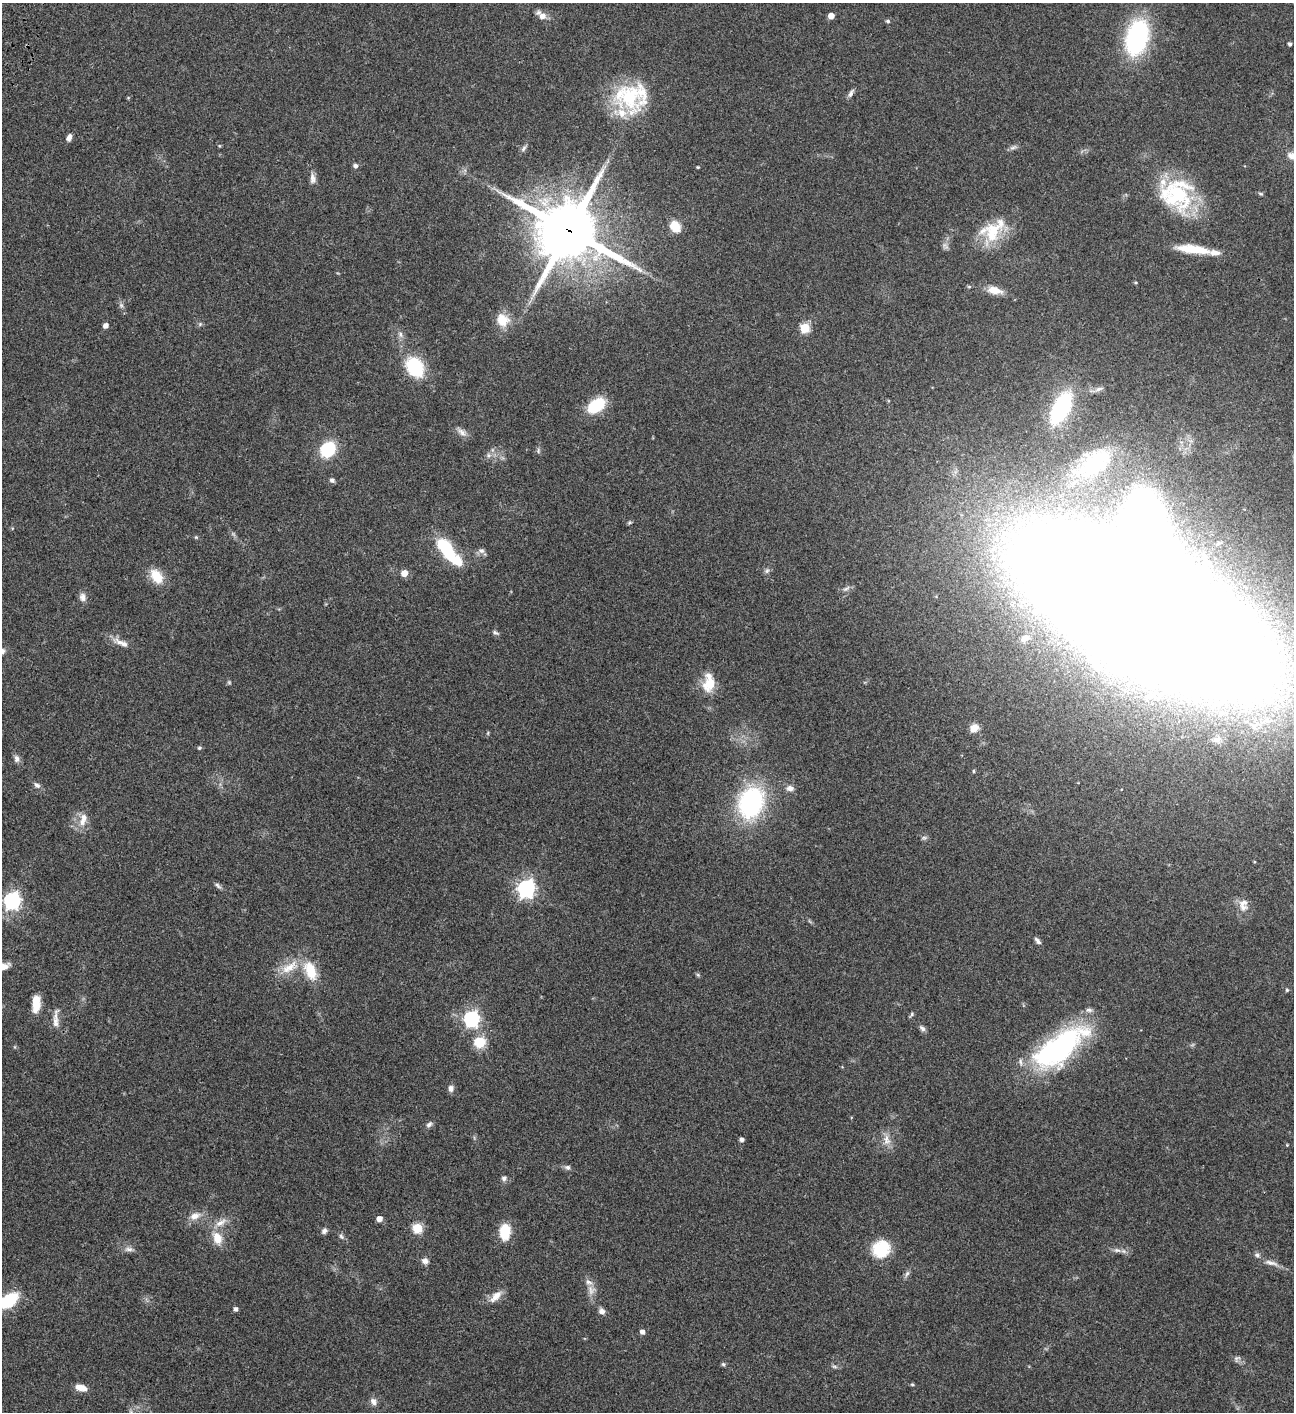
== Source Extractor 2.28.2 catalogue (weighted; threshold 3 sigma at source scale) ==
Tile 11 of 4 x 4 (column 3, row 3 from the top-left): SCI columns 3090-4381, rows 1613-3022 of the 6051 x 6048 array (HDU 1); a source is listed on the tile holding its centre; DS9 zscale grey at full resolution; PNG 1296 x 1414 px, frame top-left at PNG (2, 3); no overlay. Shown black and unused: <1% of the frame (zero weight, under 3 of 4 exposures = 13% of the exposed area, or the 3 px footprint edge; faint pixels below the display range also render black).
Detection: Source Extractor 2.28.2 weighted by HDU 2 'WHT'; one run over the whole footprint, this tile lists its part. Background 0.0643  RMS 0.0059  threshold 0.0264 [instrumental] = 3 sigma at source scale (4.5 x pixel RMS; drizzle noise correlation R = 1.50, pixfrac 1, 0.05/0.05 arcsec/px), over >= 5 px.
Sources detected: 121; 1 too faint to see at this stretch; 2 inside a brighter object's white glare — not listed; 7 inside a brighter listed object's ellipse — not listed separately; the other 111 listed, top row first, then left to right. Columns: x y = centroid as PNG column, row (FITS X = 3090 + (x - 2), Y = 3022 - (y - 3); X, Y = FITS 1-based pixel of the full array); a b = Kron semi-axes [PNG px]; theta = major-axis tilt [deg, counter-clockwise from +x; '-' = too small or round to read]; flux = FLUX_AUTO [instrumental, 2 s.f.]
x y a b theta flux
542 16 13 7 -39 4.5
831 16 5 4 - 4.7
888 21 6 5 - 0.88
1137 37 25 15 76 110
1290 44 4 3 - 1.4
851 93 12 5 59 1.8
632 96 41 36 22 44
69 138 7 5 68 2.9
219 146 4 4 - 0.54
1013 147 11 5 29 1.6
524 148 10 5 67 1.4
1292 156 12 9 -26 3.8
355 166 6 5 - 1.5
698 167 3 3 - 0.5
312 178 15 7 -86 2.9
1261 193 8 4 -9 0.8
1176 195 41 38 83 50
675 226 11 9 -59 10
569 231 21 19 -25 3700
992 231 31 22 70 21
1193 249 38 9 -7 16
994 290 19 9 -11 6.5
121 305 6 6 - 1.2
502 320 17 15 -57 11
200 324 6 4 46 0.87
105 325 5 4 - 2.9
805 328 5 5 - 28
400 334 9 6 -78 1.9
415 367 18 14 -55 33
1099 389 13 5 19 2
596 405 17 11 36 23
1061 408 23 11 62 73
462 432 15 8 -40 3.1
328 449 12 9 49 35
538 451 8 5 85 1.1
489 455 7 6 - 1.6
1094 463 54 28 35 51
332 480 6 5 - 1.5
629 523 7 4 31 0.75
196 537 5 5 - 0.64
481 551 9 7 -26 2
448 554 43 11 -36 23
767 571 7 6 - 1.3
404 573 5 5 - 6.7
156 576 20 13 -56 11
83 597 11 8 -81 2.8
1146 606 135 74 -37 8300
496 633 9 5 -28 1.2
1025 638 13 8 31 3.9
120 642 22 8 -26 4.9
229 682 5 5 - 0.74
709 683 25 14 85 12
974 728 10 8 44 5.4
199 748 6 4 15 0.8
17 759 9 7 -86 2.1
973 771 5 3 - 0.58
37 785 8 6 -37 1.8
790 788 11 8 -7 2.6
751 802 23 17 69 92
83 819 20 10 77 6.1
924 838 6 6 - 1.1
218 885 11 5 -44 1.4
526 888 7 7 - 220
12 900 7 6 - 180
1243 905 18 12 88 5.5
1037 941 10 5 -50 1.6
4 966 11 7 18 4
290 967 30 12 31 11
310 970 28 15 -67 14
698 975 6 4 -45 0.79
1287 990 5 4 - 0.8
36 1003 17 7 88 10
912 1014 8 4 50 0.97
56 1019 29 7 87 4.4
471 1019 7 6 - 150
922 1028 9 6 -40 1.6
480 1042 13 12 - 12
1059 1048 59 27 38 100
451 1088 9 7 -84 2.1
429 1124 9 6 35 1.6
741 1139 4 4 - 2.1
887 1140 17 10 -85 4.9
1287 1145 4 4 - 0.41
568 1167 7 6 - 1.6
504 1178 7 6 - 1.8
195 1216 15 9 24 4.9
379 1219 5 4 - 4.5
221 1223 20 8 31 5.2
417 1228 5 5 - 35
324 1231 8 7 - 1.7
505 1232 15 10 88 15
341 1236 9 6 -67 1.4
217 1238 16 11 -68 8.4
129 1249 13 6 -1 2.4
881 1249 21 19 39 18
1117 1250 11 6 -12 2.2
425 1261 9 7 -15 2.4
1271 1263 21 6 -15 3.6
907 1274 10 5 65 1.6
591 1290 13 10 -87 4.1
496 1296 18 8 45 5.4
9 1300 16 9 36 30
236 1309 5 4 - 1.8
602 1311 8 7 - 2.2
642 1332 5 4 - 2.4
1237 1358 10 6 43 1.5
723 1364 6 5 - 0.94
834 1367 8 4 -9 1.1
912 1384 5 4 - 0.67
81 1388 14 7 -14 4.9
373 1402 9 7 -58 2.6
Overlapping masked pixels (flux is a lower limit): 2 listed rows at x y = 569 231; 1146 606
Isophote crosses this tile's border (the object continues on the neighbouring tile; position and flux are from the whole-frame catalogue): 5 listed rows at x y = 1292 156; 1146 606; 12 900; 4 966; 9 1300